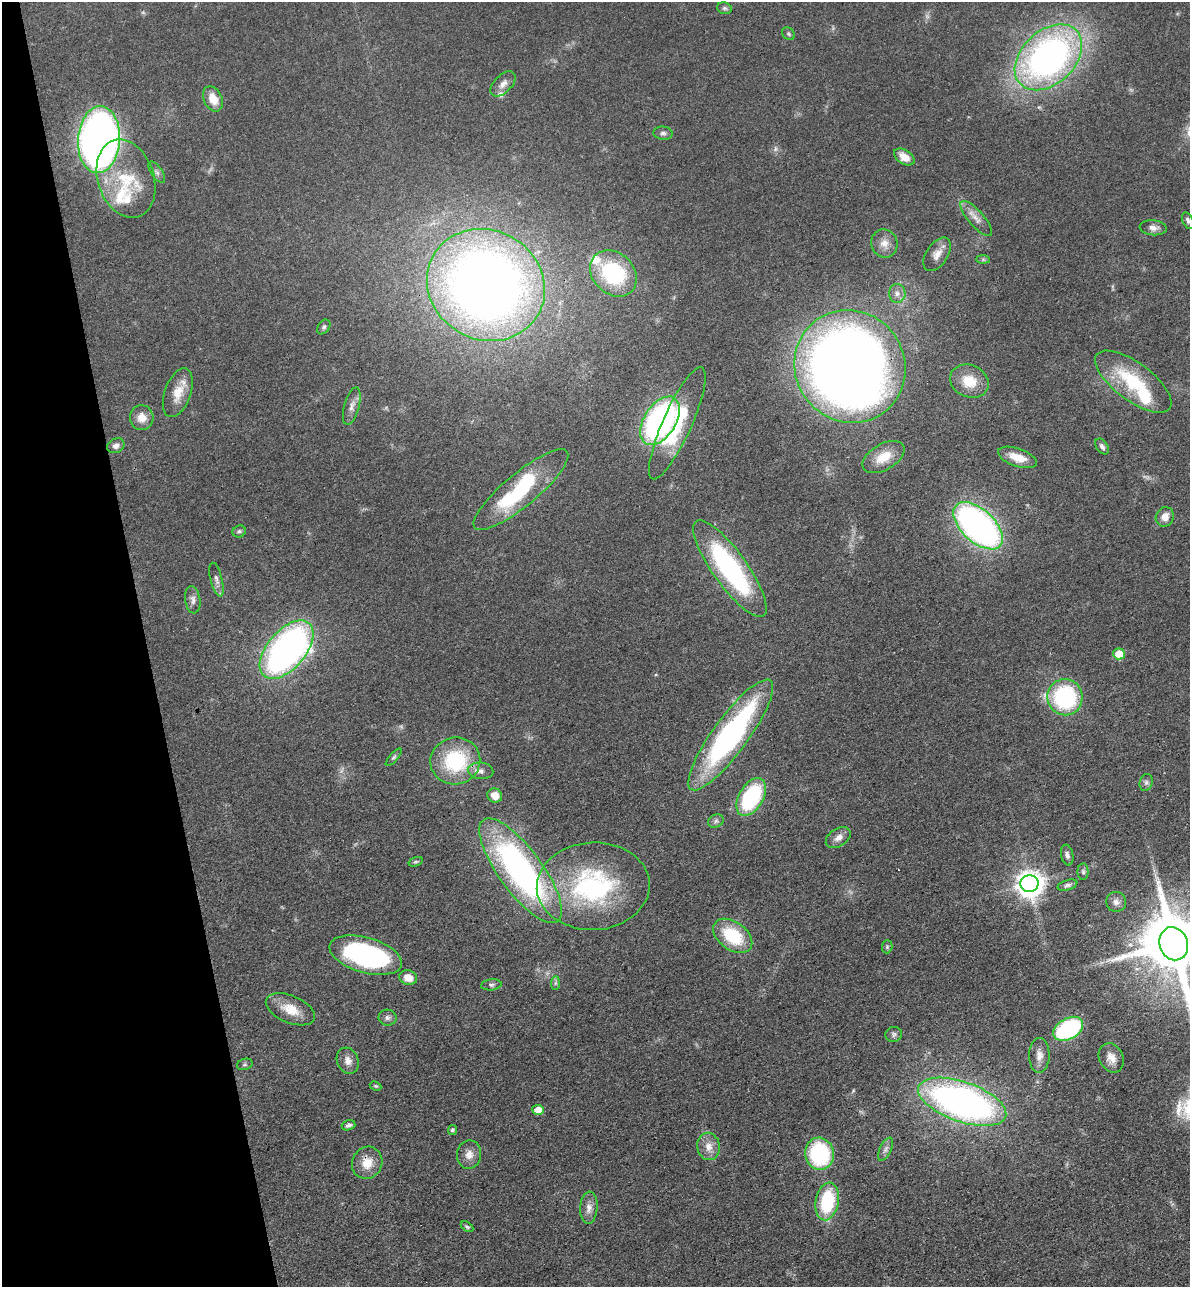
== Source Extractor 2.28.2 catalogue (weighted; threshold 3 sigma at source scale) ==
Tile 5 of 4 x 4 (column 1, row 2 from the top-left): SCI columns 298-1485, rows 2683-3967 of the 5229 x 5365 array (HDU 1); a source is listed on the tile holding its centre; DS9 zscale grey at full resolution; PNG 1192 x 1289 px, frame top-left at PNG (2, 2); each listed source drawn as its Kron ellipse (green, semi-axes under 4 px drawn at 4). Shown black and unused: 12% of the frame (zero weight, under 3 of 4 exposures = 6% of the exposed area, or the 3 px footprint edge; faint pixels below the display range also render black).
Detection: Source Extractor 2.28.2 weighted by HDU 2 'WHT'; one run over the whole footprint, this tile lists its part. Background 0.0462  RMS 0.0058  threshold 0.0259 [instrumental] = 3 sigma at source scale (4.5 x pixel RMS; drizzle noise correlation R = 1.50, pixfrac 1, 0.05/0.05 arcsec/px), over >= 5 px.
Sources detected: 99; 5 too faint to see at this stretch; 1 inside a brighter object's white glare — neither listed nor drawn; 6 inside a brighter listed object's ellipse — not listed separately; the other 87 listed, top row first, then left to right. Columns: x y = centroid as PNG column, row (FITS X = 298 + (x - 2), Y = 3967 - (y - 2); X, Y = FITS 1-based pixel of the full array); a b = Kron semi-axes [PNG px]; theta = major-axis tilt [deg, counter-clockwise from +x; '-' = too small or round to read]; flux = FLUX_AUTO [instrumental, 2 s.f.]
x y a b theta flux
724 8 7 5 -15 1.3
788 34 7 5 -46 1.1
1048 57 39 26 43 240
503 84 15 8 45 3.9
213 99 13 9 -64 8.3
663 133 9 6 -5 1.7
99 140 33 21 86 430
904 157 11 7 -33 6.1
157 172 12 5 -56 1.8
126 179 40 28 -71 32
976 219 22 7 -48 4.9
1188 221 9 5 -67 1.6
1153 228 13 7 -5 3.3
884 243 14 13 - 5.5
937 254 19 10 56 5.7
983 260 7 4 0 0.95
613 273 26 20 -44 53
486 285 60 54 -29 580
897 293 9 8 - 3.1
324 327 8 5 54 1.3
850 366 57 54 -55 720
969 381 20 16 -23 13
1133 382 45 19 -36 38
178 393 25 13 70 10
352 406 19 7 75 3.9
142 418 12 12 - 6.1
660 421 27 16 57 160
677 423 61 14 66 40
116 446 9 7 30 2.5
1102 446 9 5 -55 1.7
884 457 23 13 30 12
1017 457 20 9 -19 9.3
521 490 60 16 40 48
1165 517 10 8 63 5.1
978 526 30 16 -43 220
239 531 7 6 - 1.2
730 569 58 17 -54 99
216 579 17 6 -75 2.7
193 600 14 7 -81 2.9
287 650 35 19 49 230
1119 654 6 5 - 12
1065 697 18 17 - 68
731 735 67 17 54 140
394 757 11 4 49 1.2
455 761 25 23 14 44
481 771 13 8 -4 3.3
1146 782 8 6 74 1.7
495 795 7 7 - 5.4
751 797 21 12 60 57
716 821 8 6 28 1.6
838 837 14 8 32 3.9
1067 855 10 6 -80 2
416 862 7 4 18 0.98
521 871 63 22 -54 170
1083 872 8 5 -89 1.3
1029 884 9 8 - 710
1067 885 10 5 16 1.5
593 886 56 44 3 92
1116 902 10 10 - 2.8
733 936 22 14 -36 30
1174 944 17 14 -70 5300
887 947 6 5 - 0.92
366 955 37 17 -16 110
408 978 9 7 -17 6.8
555 983 7 4 89 1.2
491 985 10 5 6 1.5
290 1009 26 13 -23 11
387 1018 9 8 - 1.9
1068 1029 16 10 30 73
894 1034 8 7 - 1.6
1039 1055 17 10 89 4.9
1111 1058 15 12 -64 5.6
348 1061 13 10 -64 4.3
245 1064 8 5 18 1.2
376 1086 6 4 -26 0.76
962 1102 46 20 -19 250
538 1110 6 5 - 8.8
349 1125 7 5 19 1.5
452 1130 5 4 - 1.1
709 1146 14 11 -80 5.7
886 1149 12 5 63 2.4
819 1154 16 14 -78 55
469 1155 14 12 82 5.4
367 1163 16 15 - 9.2
827 1201 19 11 79 36
589 1208 16 8 86 4.3
467 1227 7 4 -31 0.96
Overlapping masked pixels (flux is a lower limit): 1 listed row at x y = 99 140
Isophote crosses this tile's border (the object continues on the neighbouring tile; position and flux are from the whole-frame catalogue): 2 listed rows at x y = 1188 221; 1174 944